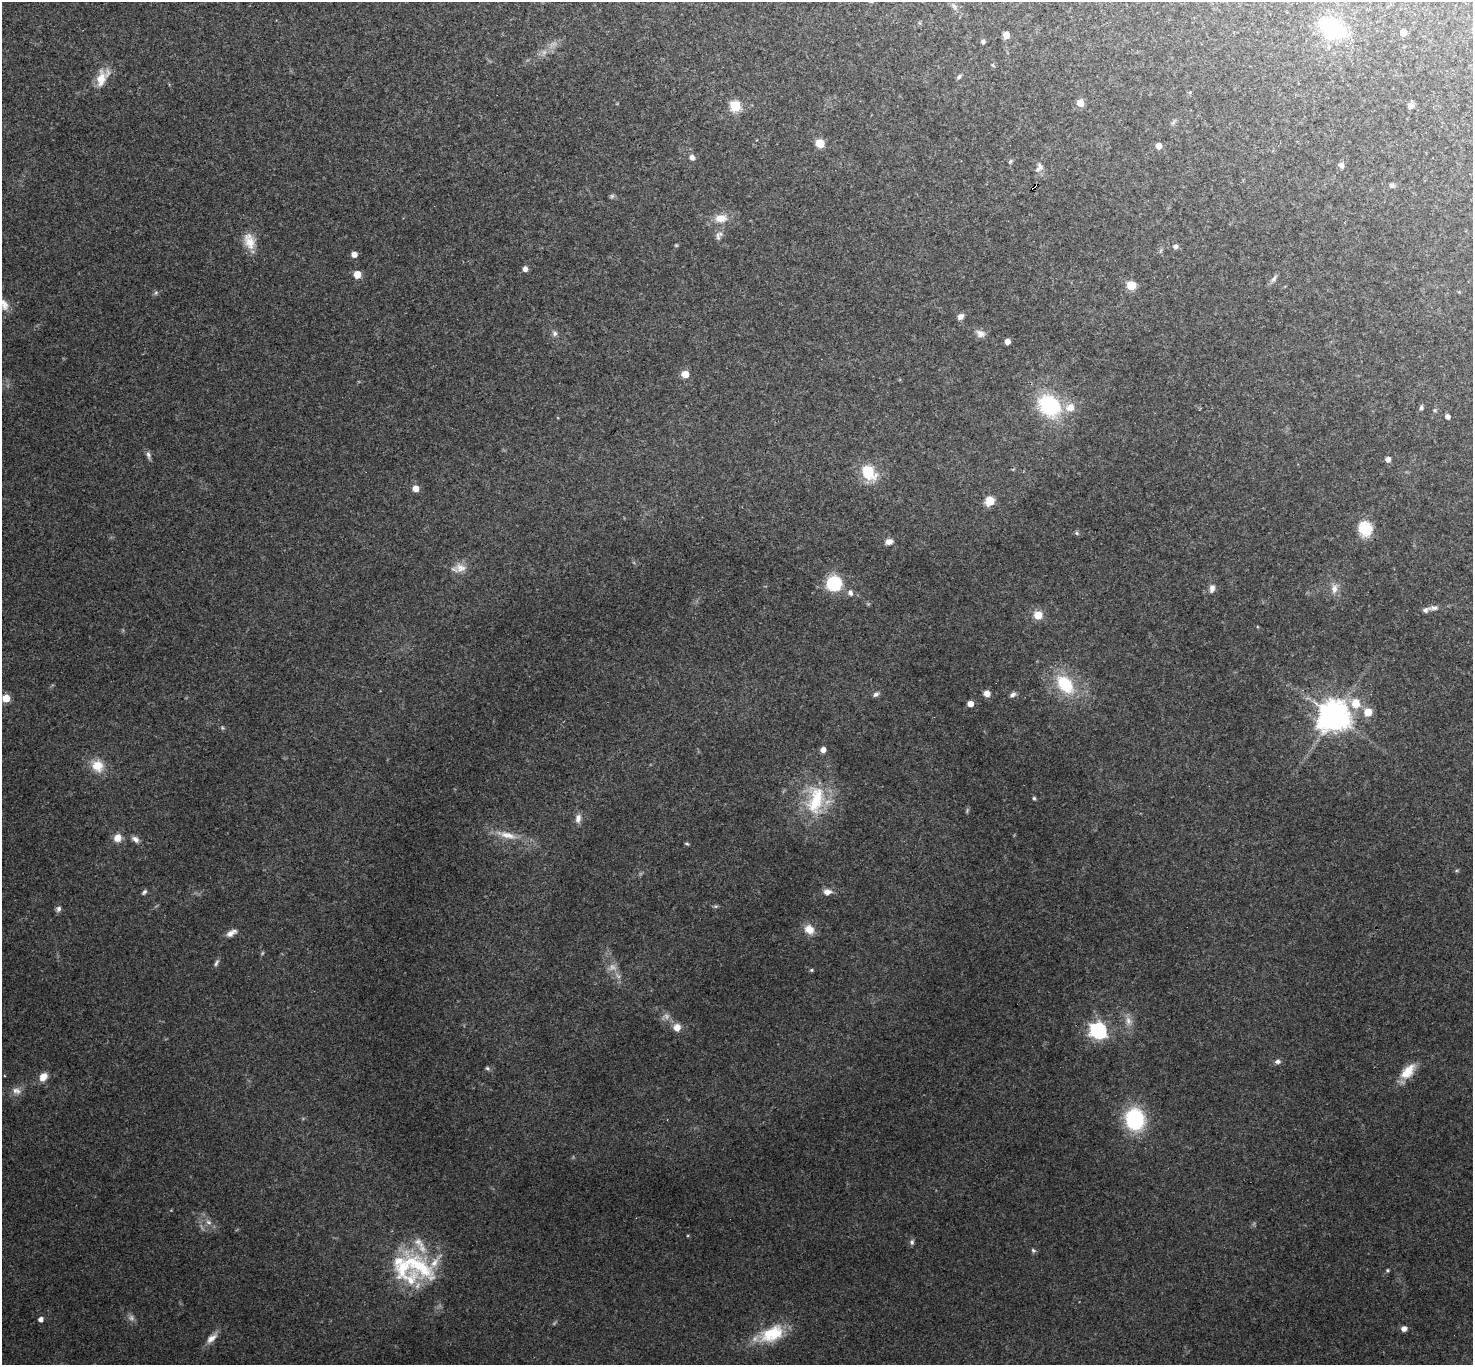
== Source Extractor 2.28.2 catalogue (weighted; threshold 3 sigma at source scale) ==
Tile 10 of 4 x 4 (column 2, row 3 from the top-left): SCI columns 1471-2941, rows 1511-2873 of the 5882 x 5888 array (HDU 1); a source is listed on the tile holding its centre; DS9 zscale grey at full resolution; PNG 1475 x 1367 px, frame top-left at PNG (2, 2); no overlay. Shown black and unused: <1% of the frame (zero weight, under 3 of 4 exposures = <1% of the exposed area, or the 3 px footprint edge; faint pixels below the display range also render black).
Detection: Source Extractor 2.28.2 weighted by HDU 2 'WHT'; one run over the whole footprint, this tile lists its part. Background 0.0664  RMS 0.0077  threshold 0.0347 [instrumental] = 3 sigma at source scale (4.5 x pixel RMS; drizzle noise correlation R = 1.50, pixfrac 1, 0.05/0.05 arcsec/px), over >= 5 px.
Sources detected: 104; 3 too faint to see at this stretch — not listed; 7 inside a brighter listed object's ellipse — not listed separately; the other 94 listed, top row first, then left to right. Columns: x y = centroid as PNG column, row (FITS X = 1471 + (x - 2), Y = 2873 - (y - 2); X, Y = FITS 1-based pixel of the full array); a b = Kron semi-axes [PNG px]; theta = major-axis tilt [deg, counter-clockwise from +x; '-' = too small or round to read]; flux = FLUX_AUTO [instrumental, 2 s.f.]
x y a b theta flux
954 6 8 4 -45 1.8
1333 28 21 13 -26 63
1403 33 5 5 - 7.5
1006 35 5 5 - 6.3
983 41 5 5 - 1.5
993 65 6 3 -53 0.77
959 77 7 4 46 1.5
101 79 24 12 82 11
1080 103 5 5 - 11
735 106 6 5 - 58
1410 106 8 8 - 2.7
820 143 5 5 - 25
1158 146 5 5 - 5.7
692 157 7 6 - 2.9
1010 161 7 4 53 1.1
1341 165 6 5 - 2.8
1039 167 14 8 72 4.2
1392 185 7 6 - 1.8
1034 187 6 3 49 37
612 196 6 5 - 1.2
721 218 14 9 3 9.2
718 236 12 5 -78 2.6
249 241 22 13 -71 11
1175 246 6 5 - 2.1
354 254 5 5 - 4.4
525 269 5 5 - 3.5
357 274 6 6 - 9.2
1274 279 9 6 51 2.2
1131 285 6 5 - 22
960 316 8 6 39 3.1
555 333 7 6 - 2
980 333 11 9 -25 4.1
1007 341 5 5 - 3.6
685 374 5 5 - 11
1049 405 25 20 -42 56
1421 408 6 5 - 1.5
1448 416 4 4 - 3
148 455 11 5 -77 2.2
1388 459 5 5 - 3.7
868 472 21 15 -53 21
416 488 6 5 - 6.5
990 501 6 6 - 16
1365 529 18 16 -69 16
1077 533 6 5 - 1.3
889 542 8 6 17 4.7
460 568 15 11 -10 6.9
834 583 8 8 - 70
1212 588 10 7 77 3.4
1334 589 13 8 88 5
850 592 8 6 -83 2.7
1433 608 15 6 7 3.4
1038 615 9 8 - 8.5
1065 685 21 14 -48 32
876 694 8 5 31 2
987 694 7 6 - 4.9
1013 695 8 5 28 2.4
6 698 5 5 - 23
1356 703 8 8 - 14
970 704 5 5 - 6.5
1368 712 6 6 - 14
1334 716 9 9 - 1200
823 750 5 5 - 4.5
97 766 14 13 - 12
1034 798 4 4 - 1
816 800 45 21 75 41
578 818 12 7 77 4
507 835 23 9 -12 10
117 838 8 7 - 7.2
135 839 9 6 -48 3
687 843 6 3 -9 0.91
144 892 7 5 51 1.6
827 892 9 6 4 4.9
59 909 6 6 - 2.3
809 929 13 11 -34 7.7
231 933 14 6 31 4.2
216 963 10 5 64 1.8
811 970 4 4 - 0.97
677 1027 8 8 - 6.2
1098 1030 7 6 - 230
1277 1062 8 6 -1 2.2
487 1068 6 4 -44 1.2
1408 1071 22 11 51 13
43 1077 11 8 42 6.2
16 1091 13 8 -20 4.2
1135 1119 17 15 -78 64
209 1222 8 5 -20 2.2
912 1242 7 5 81 1.8
1033 1250 6 5 - 1.3
418 1266 58 22 -38 56
1387 1270 4 4 - 0.88
41 1319 5 5 - 2.9
1404 1329 6 5 - 3.8
772 1334 31 18 27 27
211 1338 16 8 39 5.2
Overlapping masked pixels (flux is a lower limit): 1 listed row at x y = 1034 187